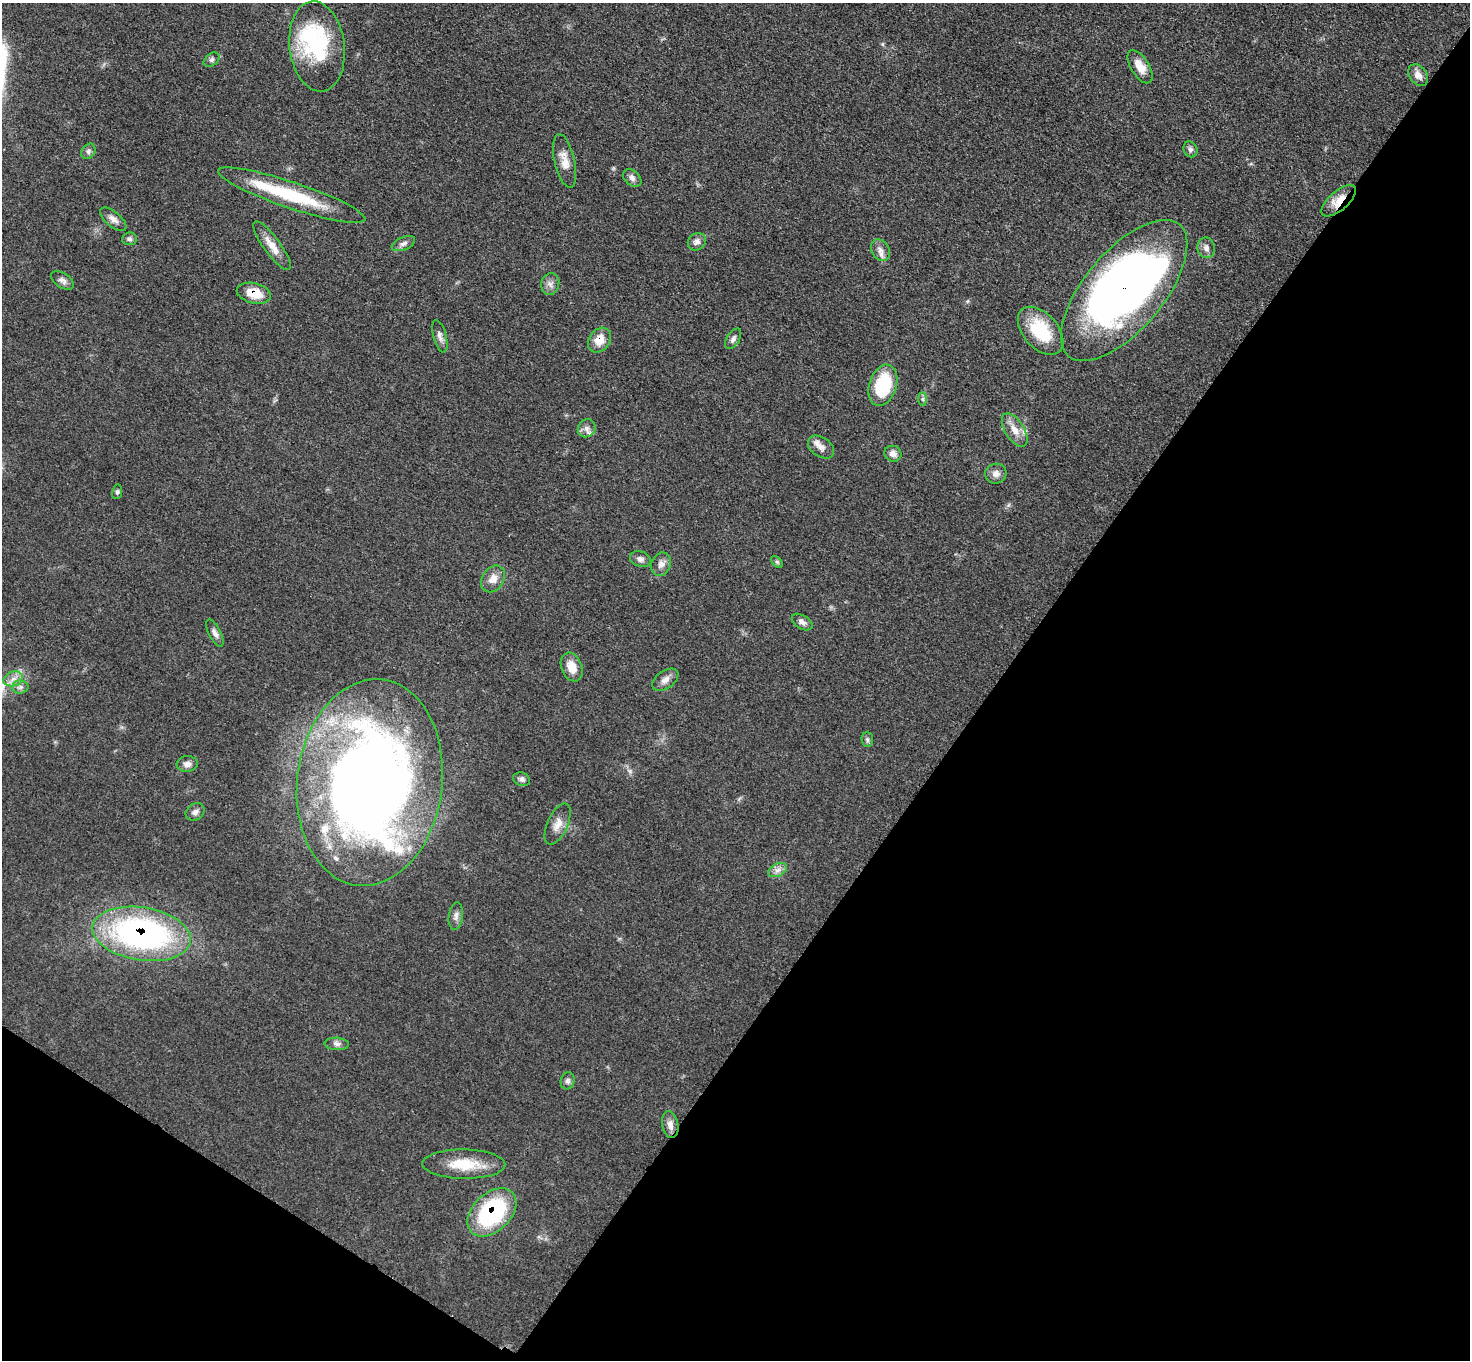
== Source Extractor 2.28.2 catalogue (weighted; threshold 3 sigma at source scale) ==
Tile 15 of 4 x 4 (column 3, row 4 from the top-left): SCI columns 2948-4415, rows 161-1518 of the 5891 x 5893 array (HDU 1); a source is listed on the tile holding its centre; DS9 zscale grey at full resolution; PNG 1472 x 1362 px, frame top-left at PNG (2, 3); each listed source drawn as its Kron ellipse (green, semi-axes under 4 px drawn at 4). Shown black and unused: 37% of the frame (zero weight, under 3 of 5 exposures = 1% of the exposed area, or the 3 px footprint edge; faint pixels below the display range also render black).
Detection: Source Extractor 2.28.2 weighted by HDU 2 'WHT'; one run over the whole footprint, this tile lists its part. Background 0.0484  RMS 0.0051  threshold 0.0231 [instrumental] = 3 sigma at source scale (4.5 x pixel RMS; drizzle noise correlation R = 1.50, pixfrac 1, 0.05/0.05 arcsec/px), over >= 5 px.
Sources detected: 62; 2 inside a brighter object's white glare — neither listed nor drawn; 3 inside a brighter listed object's ellipse — not listed separately; the other 57 listed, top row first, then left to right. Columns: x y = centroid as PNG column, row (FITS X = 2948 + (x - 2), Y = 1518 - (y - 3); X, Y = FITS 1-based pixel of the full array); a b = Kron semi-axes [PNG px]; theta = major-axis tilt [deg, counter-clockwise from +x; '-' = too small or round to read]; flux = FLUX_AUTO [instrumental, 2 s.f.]
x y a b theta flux
317 46 45 27 -83 49
212 60 9 6 38 1.4
1140 67 19 9 -58 7.3
1418 75 12 8 -52 3.7
1190 149 8 6 -63 1.5
88 151 8 6 55 1.5
565 161 27 10 -77 6.2
632 178 10 7 -41 2.1
292 195 77 13 -18 37
1339 201 21 9 41 8.3
113 219 16 7 -40 3
129 239 7 6 - 1.4
697 242 9 8 - 2.5
403 244 12 6 24 2.1
272 246 29 8 -54 7
1206 248 10 8 -81 2.5
880 250 11 8 -58 3.1
63 280 13 7 -32 2.4
550 284 11 9 78 2.7
1124 290 86 39 50 340
254 293 17 10 -13 10
1041 331 28 17 -48 24
440 336 17 6 -75 2.6
733 339 11 6 58 1.9
599 340 13 10 54 7.2
883 385 21 13 73 28
923 399 7 4 -89 1
587 428 9 8 - 2.7
1015 430 19 9 -58 5.7
821 447 14 9 -35 3.5
893 454 8 8 - 2.8
996 474 11 10 - 3.1
117 492 7 5 81 0.99
640 559 11 7 -18 2.1
777 562 7 4 -44 0.85
661 564 12 9 69 3.1
493 579 14 11 56 5
802 622 11 6 -33 2.6
215 633 15 6 -63 2.2
572 667 15 10 -68 7
13 679 10 7 15 3.1
665 680 15 8 35 3.2
20 687 8 6 1 1.7
867 740 7 5 -86 1.2
187 764 10 8 4 2.6
522 779 9 6 -19 1.6
370 782 104 72 83 610
195 812 10 8 36 2.1
558 824 22 10 65 5.1
777 870 10 6 26 2.5
456 916 14 7 82 2.5
142 934 50 26 -9 160
337 1044 12 6 -4 2.2
568 1081 8 7 - 1.7
670 1125 13 8 -80 3.5
464 1164 41 14 -1 17
492 1212 28 19 44 61
Overlapping masked pixels (flux is a lower limit): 6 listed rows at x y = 1339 201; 1124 290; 254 293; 599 340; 142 934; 492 1212